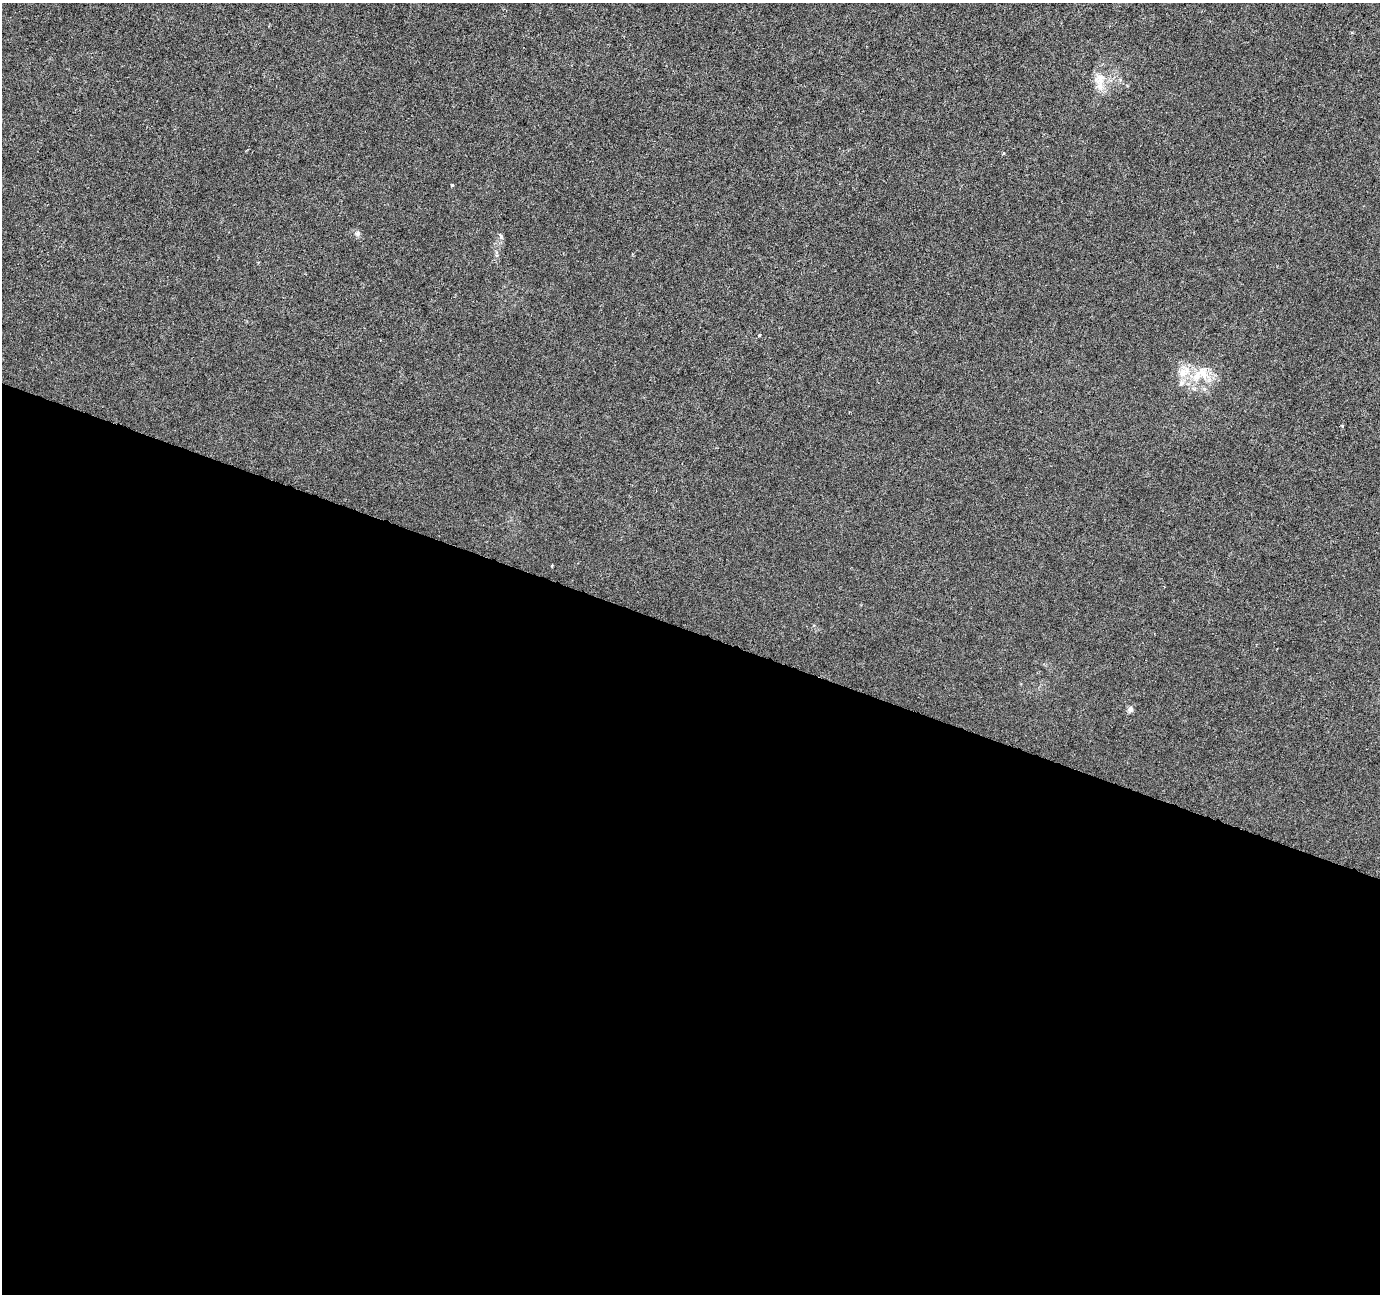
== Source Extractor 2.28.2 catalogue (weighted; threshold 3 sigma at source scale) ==
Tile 14 of 4 x 4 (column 2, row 4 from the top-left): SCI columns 1379-2756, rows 213-1504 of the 5521 x 5659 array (HDU 1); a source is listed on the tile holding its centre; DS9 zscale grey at full resolution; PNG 1382 x 1296 px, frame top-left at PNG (2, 3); no overlay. Shown black and unused: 51% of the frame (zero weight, under 3 of 6 exposures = <1% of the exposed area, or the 3 px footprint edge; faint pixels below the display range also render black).
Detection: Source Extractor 2.28.2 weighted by HDU 2 'WHT'; one run over the whole footprint, this tile lists its part. Background -9.02e-05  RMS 0.0012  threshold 0.00505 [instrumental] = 3 sigma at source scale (4.09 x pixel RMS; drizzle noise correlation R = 1.36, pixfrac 0.8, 0.0396/0.0396 arcsec/px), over >= 5 px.
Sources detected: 10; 1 inside a brighter listed object's ellipse — not listed separately; the other 9 listed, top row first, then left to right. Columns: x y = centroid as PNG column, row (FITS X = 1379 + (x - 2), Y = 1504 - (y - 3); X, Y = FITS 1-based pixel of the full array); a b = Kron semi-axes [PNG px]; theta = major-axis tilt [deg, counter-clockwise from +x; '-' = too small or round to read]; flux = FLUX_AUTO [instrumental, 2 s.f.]
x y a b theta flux
1100 78 19 14 -88 1.7
1004 153 4 3 - 0.096
452 185 4 3 - 0.17
357 234 7 7 - 0.32
501 236 8 5 -71 0.23
759 335 3 3 - 0.19
1184 372 19 12 35 1.6
1203 372 26 11 -58 2
1130 709 8 7 - 0.33